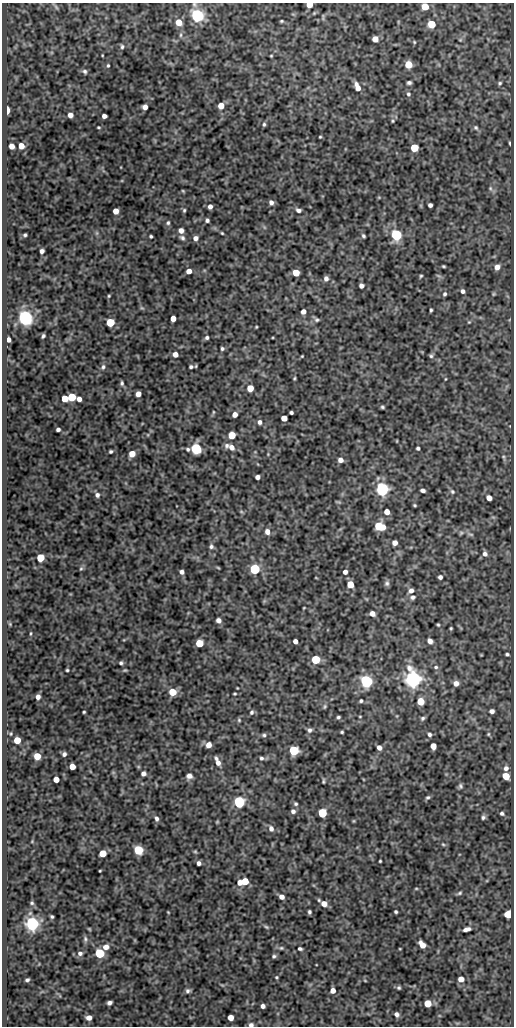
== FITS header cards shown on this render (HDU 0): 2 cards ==
NAXIS1  =                  512
NAXIS2  =                 1024

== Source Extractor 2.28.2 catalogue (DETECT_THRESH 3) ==
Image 512 x 1024 px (HDU 0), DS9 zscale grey, 1 PNG px = 1 image px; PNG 516 x 1028 px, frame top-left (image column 1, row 1024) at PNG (2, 3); no overlay
Background 76.3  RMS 0.5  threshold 1.49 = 3 sigma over >= 5 px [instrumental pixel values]
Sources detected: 246; all 246 listed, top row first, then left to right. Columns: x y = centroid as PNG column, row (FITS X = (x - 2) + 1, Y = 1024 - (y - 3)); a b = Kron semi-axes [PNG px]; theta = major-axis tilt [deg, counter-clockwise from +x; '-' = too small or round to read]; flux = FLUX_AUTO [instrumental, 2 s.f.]
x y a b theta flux
309 5 5 4 - 400
56 7 7 4 -46 54
425 7 5 5 - 660
197 15 5 5 - 9000
323 17 7 2 90 32
281 21 3 2 - 35
179 22 6 5 - 420
431 24 5 5 - 940
181 35 6 4 89 54
375 39 5 5 - 320
460 40 6 3 18 33
414 42 5 4 - 33
122 47 5 4 - 54
102 55 3 2 - 24
271 56 3 2 - 27
408 64 5 5 - 790
108 65 4 3 - 39
84 71 7 5 -27 74
409 83 4 3 - 72
500 83 5 4 - 42
357 87 9 5 -66 240
408 94 6 6 - 65
221 106 5 5 - 470
145 107 5 4 - 190
7 111 6 3 89 290
70 115 5 4 - 190
104 116 4 4 - 140
393 121 4 3 - 32
264 124 5 4 - 53
98 127 4 3 - 33
476 128 7 6 - 65
320 137 3 2 - 30
510 143 4 2 - 35
12 146 5 4 - 230
21 146 5 5 - 360
414 148 5 5 - 950
490 188 7 5 -72 72
183 191 4 3 - 31
271 202 5 5 - 110
430 205 4 4 - 100
210 206 4 4 - 130
184 210 5 4 - 44
298 210 7 5 -19 100
116 211 5 5 - 280
207 220 4 4 - 71
168 223 6 5 - 53
181 230 5 4 - 180
97 233 7 4 -71 50
222 233 3 3 - 32
25 235 4 3 - 50
396 235 6 5 - 4400
151 236 3 3 - 44
363 236 4 4 - 54
182 238 7 5 -34 79
195 238 5 5 - 140
42 251 4 4 - 120
443 266 3 3 - 37
497 267 6 5 - 200
189 271 5 4 - 210
296 273 5 5 - 610
421 276 4 3 - 40
438 276 9 3 -21 38
326 278 5 5 - 110
361 286 4 4 - 120
463 291 5 4 - 90
445 294 6 5 - 65
494 294 5 4 - 36
109 296 4 3 - 33
142 308 6 4 -18 42
431 310 4 3 - 48
303 311 4 4 - 160
25 317 6 5 - 12000
173 319 5 4 - 260
317 320 6 6 - 65
110 322 5 5 - 1300
469 322 5 4 - 30
256 327 3 2 - 29
43 336 4 3 - 57
207 338 4 4 - 67
9 340 4 3 - 130
222 349 4 3 - 53
175 354 5 4 - 230
302 356 3 3 - 27
431 356 6 5 - 61
103 367 7 5 88 75
191 367 6 5 - 61
294 378 4 3 - 34
445 379 4 3 - 26
122 383 6 4 -86 64
250 388 5 5 - 480
138 394 5 4 - 260
72 397 5 5 - 1100
65 399 5 5 - 490
79 399 5 4 - 160
382 407 4 3 - 46
213 412 5 3 - 32
291 412 4 3 - 64
235 415 5 4 - 200
284 418 5 5 - 310
259 422 5 4 - 96
58 429 4 3 - 83
232 435 5 5 - 810
397 441 5 3 - 25
227 445 8 6 84 95
231 447 8 6 -38 210
196 448 6 5 - 4100
418 448 3 3 - 59
111 451 3 3 - 50
132 454 5 5 - 430
503 457 6 4 -88 46
340 460 5 5 - 170
257 477 4 4 - 160
382 489 6 5 - 8300
423 490 5 4 - 110
452 491 6 5 - 66
97 495 6 6 - 98
489 498 5 4 - 230
339 502 8 3 -5 37
415 505 4 3 - 38
387 512 5 4 - 260
379 526 7 6 - 1400
267 532 6 5 - 200
461 533 6 5 - 49
471 534 8 4 -9 56
395 543 5 4 - 200
211 546 6 6 - 82
485 554 6 6 - 130
40 558 5 5 - 1000
81 568 5 5 - 48
218 568 5 3 - 30
255 569 5 5 - 3600
182 572 4 4 - 130
345 572 4 4 - 140
440 577 4 4 - 95
316 578 3 2 - 20
387 583 8 6 83 79
350 584 5 5 - 560
411 591 6 5 - 140
413 597 7 5 17 82
372 614 5 4 - 200
218 620 5 5 - 130
10 624 5 4 - 34
438 625 3 3 - 37
451 628 3 2 - 34
30 633 5 3 - 31
295 641 4 4 - 150
430 641 5 4 - 150
199 643 5 5 - 820
507 654 4 3 - 52
316 659 5 5 - 1700
121 663 4 4 - 55
436 667 6 5 - 62
67 670 3 3 - 38
413 679 7 6 - 17000
366 681 6 5 - 6000
456 683 6 5 - 200
172 692 5 5 - 770
235 694 3 2 - 35
38 697 5 5 - 140
361 701 4 4 - 50
421 701 5 5 - 730
325 706 6 5 - 50
492 711 4 4 - 110
84 712 3 3 - 36
252 712 6 5 - 70
360 716 4 3 - 25
338 717 4 3 - 54
423 718 5 5 - 61
239 720 5 4 - 40
310 730 6 6 - 94
342 732 3 3 - 41
429 734 5 5 - 67
488 734 5 4 - 37
264 735 6 5 - 59
17 740 5 5 - 640
209 745 5 5 - 240
433 746 5 4 - 350
379 748 5 4 - 160
294 750 6 5 - 2100
64 754 4 4 - 83
37 756 5 5 - 530
261 758 6 5 - 66
216 759 8 5 -60 82
218 763 7 5 -64 180
72 766 5 4 - 420
506 768 6 6 - 120
143 774 5 5 - 120
189 776 6 5 - 160
506 776 6 5 - 580
56 779 5 4 - 310
323 781 6 3 86 39
460 786 7 5 -81 71
428 797 6 5 - 63
239 802 6 5 - 3500
296 804 5 5 - 53
293 811 5 5 - 100
322 813 5 5 - 1800
502 813 5 5 - 66
483 817 6 5 - 73
156 818 7 5 -75 96
217 822 5 4 - 30
271 829 7 6 - 130
443 844 5 4 - 43
138 850 5 5 - 1900
195 852 6 4 -1 36
103 853 5 5 - 710
380 861 3 3 - 33
199 863 4 4 - 100
100 871 3 2 - 28
245 881 5 5 - 660
240 882 5 5 - 240
416 888 5 3 - 30
460 893 7 4 28 53
282 897 5 4 - 170
32 903 5 4 - 49
324 904 7 6 - 250
168 912 3 2 - 24
309 912 4 3 - 59
396 912 3 3 - 49
509 914 6 5 - 870
52 917 4 3 - 45
32 924 6 5 - 9400
266 927 7 5 -22 50
466 929 9 4 14 130
85 939 8 5 -82 75
422 945 7 5 -53 290
106 947 6 6 - 220
281 948 6 5 - 55
300 949 5 4 - 62
80 953 7 6 - 110
99 953 5 5 - 2800
274 956 5 4 - 58
276 977 4 3 - 33
461 979 5 5 - 270
27 980 4 3 - 58
365 981 5 3 - 26
399 988 5 4 - 52
333 990 5 4 - 200
188 991 6 5 - 84
109 1003 5 4 - 110
428 1003 5 5 - 630
263 1006 4 4 - 120
397 1014 6 5 - 110
230 1017 5 4 - 310
89 1018 5 5 - 210
251 1025 6 5 - 100
At the frame edge (FLAGS 8, measured only in part): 4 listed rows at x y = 309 5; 425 7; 197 15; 251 1025